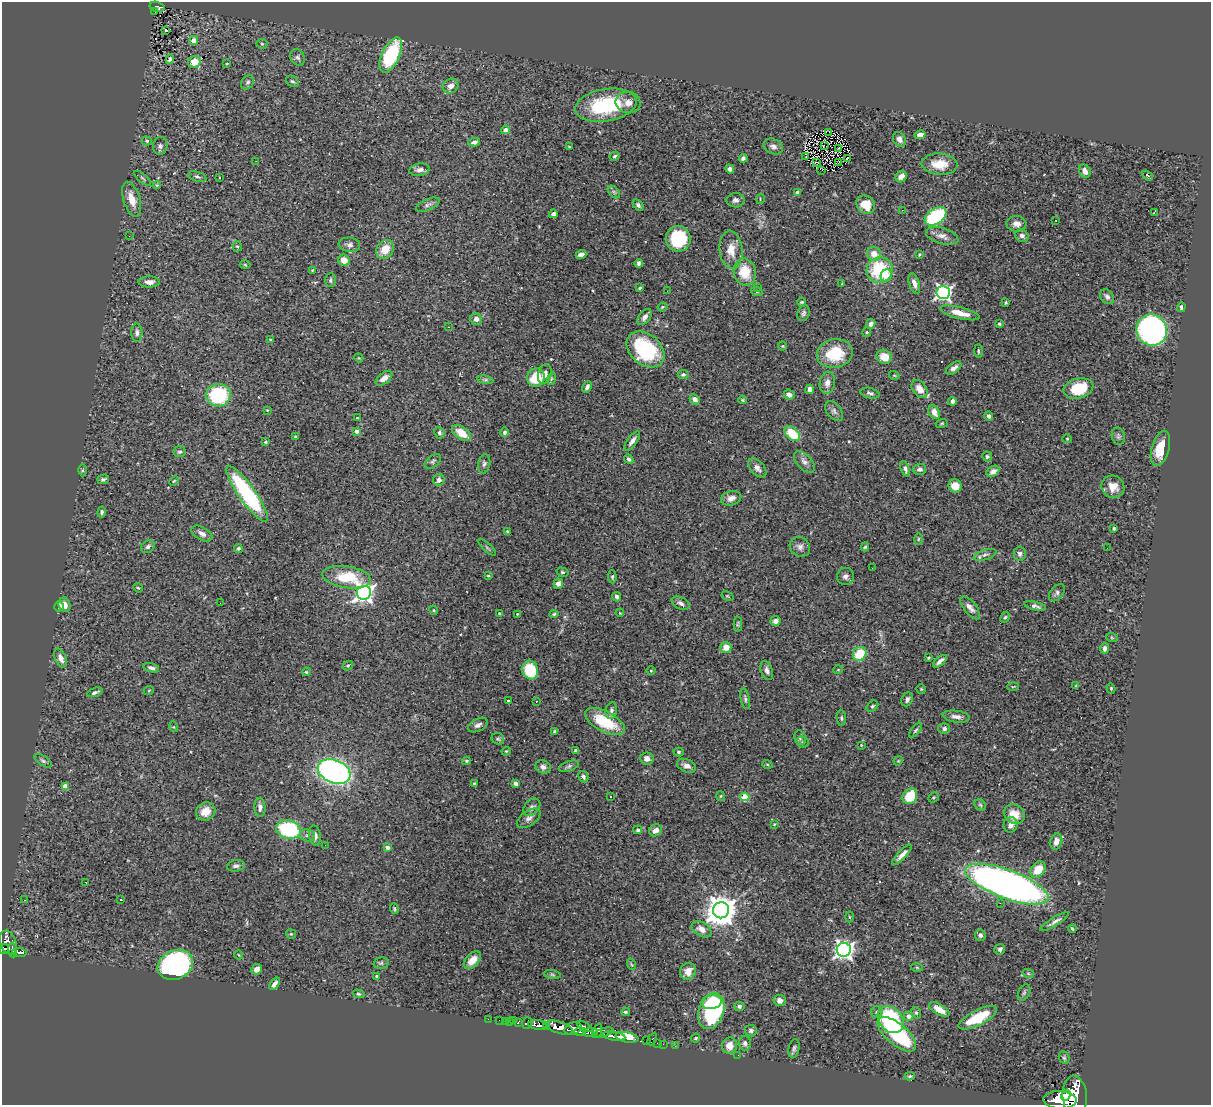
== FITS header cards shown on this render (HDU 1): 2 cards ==
NAXIS1  =                 1209
NAXIS2  =                 1103

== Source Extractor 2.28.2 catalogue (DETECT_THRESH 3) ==
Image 1209 x 1103 px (HDU 1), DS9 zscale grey, 1 PNG px = 1 image px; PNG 1213 x 1107 px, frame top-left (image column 1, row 1103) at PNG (2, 2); each listed source drawn as its Kron ellipse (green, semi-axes under 4 px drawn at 4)
Background 1.11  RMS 0.036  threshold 0.108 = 3 sigma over >= 5 px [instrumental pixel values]
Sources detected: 359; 2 with non-positive FLUX_AUTO (blend fragments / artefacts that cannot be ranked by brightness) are neither listed nor drawn; the other 357 listed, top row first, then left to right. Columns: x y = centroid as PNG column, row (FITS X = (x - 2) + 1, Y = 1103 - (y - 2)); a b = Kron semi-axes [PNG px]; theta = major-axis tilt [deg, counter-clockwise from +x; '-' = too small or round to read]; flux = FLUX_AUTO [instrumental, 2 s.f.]
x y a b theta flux
157 7 7 5 -14 190
155 12 3 2 - 24
166 30 3 2 - 1.8
194 40 4 4 - 21
262 44 5 5 - 2.9
391 55 19 9 66 210
298 57 8 7 - 6.8
170 59 5 3 - 4.1
194 62 6 5 - 28
227 63 3 2 - 1.9
292 81 7 5 -35 4.8
248 82 8 6 57 6
450 86 8 7 - 15
628 103 12 10 -11 19
606 105 31 16 9 190
506 130 4 4 - 18
829 132 3 2 - 250
920 135 5 4 - 11
899 139 8 6 -57 12
147 141 5 4 - 3.3
474 142 6 4 12 7.5
824 145 2 2 - 110
160 146 9 7 77 7.6
773 146 10 7 -26 10
569 147 3 3 - 2
838 148 3 2 - 2.7
615 156 5 4 - 4.2
806 157 3 2 - 3.5
743 158 4 4 - 6.9
848 158 3 3 - 1.9
256 161 2 2 - 3
816 162 3 2 - 3.9
838 163 3 2 - 3.2
939 164 18 10 -4 43
730 169 5 4 - 7.7
419 170 10 6 9 10
822 170 2 2 - 0.72
1085 171 7 5 -63 15
1147 175 6 3 -37 3.4
197 176 9 5 -17 5.8
219 177 2 2 - 1.7
901 177 6 5 - 17
142 178 10 3 -40 3.7
157 185 4 4 - 3
614 192 7 4 -45 4.4
797 192 4 3 - 4.4
132 199 18 8 -73 31
760 199 5 3 - 2.2
735 200 9 7 1 8.8
865 204 10 8 -46 37
428 205 13 5 22 7.7
638 205 6 4 -47 5.8
902 210 3 2 - 2.8
1154 212 3 2 - 6.1
553 214 4 4 - 12
935 216 12 7 34 250
1056 220 3 2 - 3.5
1016 224 10 7 -7 14
129 236 2 2 - 6.1
942 236 17 8 -16 16
1022 236 7 6 - 9.6
678 239 13 12 - 130
349 245 11 7 -7 9.4
237 246 5 5 - 4
385 249 10 8 51 36
731 250 19 11 -84 37
874 254 7 6 - 27
919 254 3 2 - 2.4
581 255 5 4 - 15
344 260 6 5 - 27
639 263 4 4 - 6.9
245 265 5 3 - 2.4
312 270 3 2 - 1.8
880 270 13 12 - 140
745 272 13 11 -79 63
886 275 6 5 - 40
330 280 7 5 89 4.9
149 282 11 5 0 13
914 283 11 5 -72 14
842 284 3 3 - 3.4
758 287 3 2 - 7.1
640 288 4 3 - 3.2
667 291 3 2 - 3.6
757 292 6 4 -18 3
943 292 7 6 - 700
1107 297 8 6 -49 9.1
802 302 4 3 - 2.7
1006 302 4 3 - 2.6
662 307 5 3 - 2.7
1181 307 5 3 - 4.9
803 313 8 6 69 5.7
960 313 20 5 -14 34
645 317 9 5 51 11
476 319 6 5 - 9.9
871 324 5 4 - 12
999 324 3 3 - 4.3
449 327 3 2 - 3.7
1152 330 16 15 - 700
867 332 4 4 - 2.4
137 333 9 5 -90 7.7
270 340 4 2 - 2.4
782 346 4 4 - 2.3
645 349 21 15 -40 200
978 351 6 3 -90 3.2
835 353 18 14 12 83
884 357 8 7 - 33
359 358 5 3 - 2.2
954 368 9 5 37 11
545 374 10 6 74 12
683 374 5 4 - 4
894 375 5 3 - 2.1
536 377 9 8 - 87
384 378 10 5 38 14
551 379 6 4 71 3.8
485 380 8 4 -8 4.7
827 383 11 7 81 13
587 387 6 4 63 6.9
1078 388 15 10 14 91
810 389 4 4 - 9.3
919 389 10 6 -55 25
870 393 9 5 -14 6.7
218 395 12 11 - 180
789 395 5 5 - 11
695 399 5 4 - 11
742 400 4 3 - 2.9
953 401 4 3 - 7.5
267 410 3 3 - 1.7
834 411 11 7 -51 8.9
934 412 7 5 -61 18
989 416 5 4 - 9.1
357 418 3 3 - 3
942 423 6 4 18 3.1
356 431 4 3 - 14
504 432 5 4 - 5.3
439 433 6 5 - 5.6
462 433 11 6 -35 35
792 434 9 6 -41 73
295 436 3 3 - 2.1
1118 436 9 6 -80 6.4
1067 439 5 4 - 2.5
632 441 11 5 53 11
265 442 3 3 - 2.8
1160 448 18 8 74 51
180 452 6 5 - 5.6
987 457 5 5 - 4.1
629 459 5 4 - 5.6
433 461 9 5 39 5.6
804 462 13 7 -47 12
484 464 9 6 79 7.2
757 468 11 6 -48 13
905 469 8 4 -70 6.8
920 469 6 5 - 8.1
83 470 6 4 89 3.4
993 471 7 5 30 10
103 479 6 5 - 5.5
439 480 6 5 - 11
174 481 5 3 - 2.4
955 486 6 6 - 30
1113 487 11 11 - 34
247 494 33 8 -55 300
731 498 10 7 16 13
102 512 5 4 - 3.9
1114 528 3 3 - 3.8
507 531 3 3 - 2
202 534 11 6 -30 13
918 539 6 3 88 2.6
148 547 7 6 - 6.5
800 547 11 9 -38 12
865 547 4 4 - 3.5
238 548 4 4 - 4.7
487 548 11 3 -42 3.5
1107 548 2 2 - 2.3
1020 554 7 6 - 7.3
985 555 12 5 17 8.6
872 568 2 2 - 3.9
562 572 6 4 -16 3.8
488 576 3 2 - 2.1
845 576 8 8 - 10
347 577 24 11 -8 91
612 577 6 4 -86 3.6
558 584 5 4 - 12
138 588 5 4 - 2.8
364 593 7 6 - 1100
1057 593 10 6 49 7
727 596 6 3 -31 2.3
617 597 5 4 - 6.4
220 603 2 2 - 4.6
681 603 9 6 -26 8.8
65 605 7 6 - 16
59 606 5 4 - 13
1035 606 11 4 -15 7.8
970 608 14 6 -52 12
434 610 5 3 - 2.6
499 613 3 3 - 3
620 613 4 3 - 1.7
517 614 3 3 - 2.2
554 614 4 4 - 3
1005 617 6 4 60 3.7
775 621 5 5 - 12
738 624 7 4 -89 3.5
1112 638 6 3 -19 2.9
726 647 5 5 - 34
1105 648 5 4 - 9.3
860 654 7 6 - 68
61 658 10 5 -66 14
928 658 3 3 - 2.9
940 661 8 3 40 9.3
348 666 5 4 - 3.9
151 668 8 4 -14 9.2
530 670 9 8 - 90
838 670 5 3 - 1.9
651 671 4 3 - 2
767 671 10 6 -70 9.6
306 672 4 3 - 2.5
1076 686 3 3 - 2.9
1013 687 6 3 2 2.6
1111 688 5 4 - 2.7
921 689 5 5 - 2.8
149 690 5 3 - 2
95 692 8 4 19 6.8
745 699 10 4 -77 5.7
907 699 7 5 69 6.7
508 701 3 3 - 2.6
536 701 2 2 - 1.7
872 706 6 4 40 4.3
611 711 9 5 78 7.9
956 717 13 6 -7 14
841 718 8 4 -85 4.4
605 722 22 10 -28 100
478 725 11 6 28 9.1
174 727 5 3 - 2.3
944 728 6 5 - 7.3
916 730 9 4 51 4.7
555 732 4 3 - 6.5
800 738 7 5 -78 5.1
498 739 6 6 - 4.4
803 742 6 5 - 4.4
861 745 3 2 - 1.7
506 751 4 4 - 2.6
576 751 4 4 - 7.6
679 752 5 4 - 3.5
647 759 7 6 - 13
43 761 10 4 -34 5.9
466 761 4 3 - 3.5
898 761 5 3 - 2.2
767 764 5 3 - 2.2
569 766 10 5 19 6
687 766 10 6 -22 13
543 767 8 6 -21 9.9
334 771 17 11 -23 950
583 777 6 4 -61 5.5
474 783 3 3 - 3
515 783 4 4 - 10
65 786 4 4 - 38
721 796 5 3 - 2.2
910 796 8 7 - 67
611 797 3 3 - 4.7
745 797 4 4 - 91
933 797 6 4 44 3.2
980 805 6 5 - 3.9
260 807 10 5 -87 10
532 807 10 7 46 8
206 811 10 9 - 25
1014 814 11 9 -30 33
529 818 13 7 34 11
774 824 4 3 - 2.5
1011 825 8 7 - 12
288 829 12 9 -17 210
638 830 4 4 - 5.2
656 830 7 5 33 18
315 835 10 5 -80 11
307 836 8 6 -16 7.8
1056 841 8 6 73 13
325 845 3 2 - 3.6
387 847 4 3 - 10
902 855 14 4 45 14
236 866 9 5 9 8
1038 870 9 6 50 44
86 882 3 2 - 1.8
1007 884 44 14 -20 1700
24 900 3 3 - 2.2
121 900 3 2 - 2
1000 903 2 2 - 30
394 909 5 3 - 3.7
721 910 8 8 - 4200
849 917 5 3 - 2.7
1055 922 16 4 32 9.6
702 929 11 7 -31 19
1072 929 4 2 - 2.9
291 934 5 4 - 3
980 935 6 5 - 7.4
8 943 12 7 -69 1200
4 949 5 4 - 650
1000 949 5 5 - 6.6
13 950 7 3 -85 400
844 950 7 7 - 1100
19 952 7 3 -6 290
239 955 4 3 - 1.8
472 960 11 6 45 21
381 963 7 5 13 4.5
631 964 6 3 -71 2.9
175 965 18 14 24 590
917 967 5 3 - 2.5
257 969 5 5 - 14
688 971 9 7 65 24
1028 973 6 3 -19 2.7
552 975 8 4 -9 3.9
376 976 4 3 - 2.7
274 984 7 4 53 12
1024 993 9 5 63 5.4
359 994 6 4 -16 3.8
780 1000 6 5 - 9.8
712 1002 10 7 10 67
739 1006 5 4 - 5.9
939 1009 11 5 -31 24
711 1011 18 12 70 320
625 1012 4 3 - 3.7
877 1012 6 5 - 6
916 1013 6 4 -67 3.8
909 1016 5 4 - 15
978 1018 21 7 27 92
488 1019 2 2 - 12
499 1020 2 2 - 18
514 1020 2 2 - 16
891 1020 15 11 -49 230
505 1021 2 2 - 10
509 1022 3 3 - 61
518 1022 3 3 - 190
527 1023 6 5 - 390
538 1025 10 4 -6 2600
547 1027 4 3 - 720
559 1027 14 6 -18 4600
585 1027 8 4 -28 420
573 1028 9 6 20 2000
597 1031 7 3 71 880
751 1031 6 5 - 6.6
580 1032 6 3 3 940
590 1032 7 4 9 1100
603 1033 10 4 18 870
897 1034 23 10 -40 210
614 1036 11 3 -8 2200
627 1037 11 5 -11 5300
696 1038 5 3 - 3.2
652 1039 7 3 63 130
646 1040 3 3 - 58
657 1043 2 2 - 21
745 1043 7 6 - 8.5
663 1044 2 2 - 15
675 1046 2 2 - 16
729 1046 8 7 - 28
794 1048 9 5 78 6.2
738 1055 2 2 - 13
1064 1058 6 5 - 3.5
910 1076 5 4 - 3.1
1066 1095 6 3 69 1700
1075 1096 20 12 -85 9800
1060 1100 16 9 -3 7700
At the frame edge (FLAGS 8, measured only in part): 2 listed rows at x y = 4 949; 1075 1096
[2 non-positive-flux detections neither listed nor drawn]